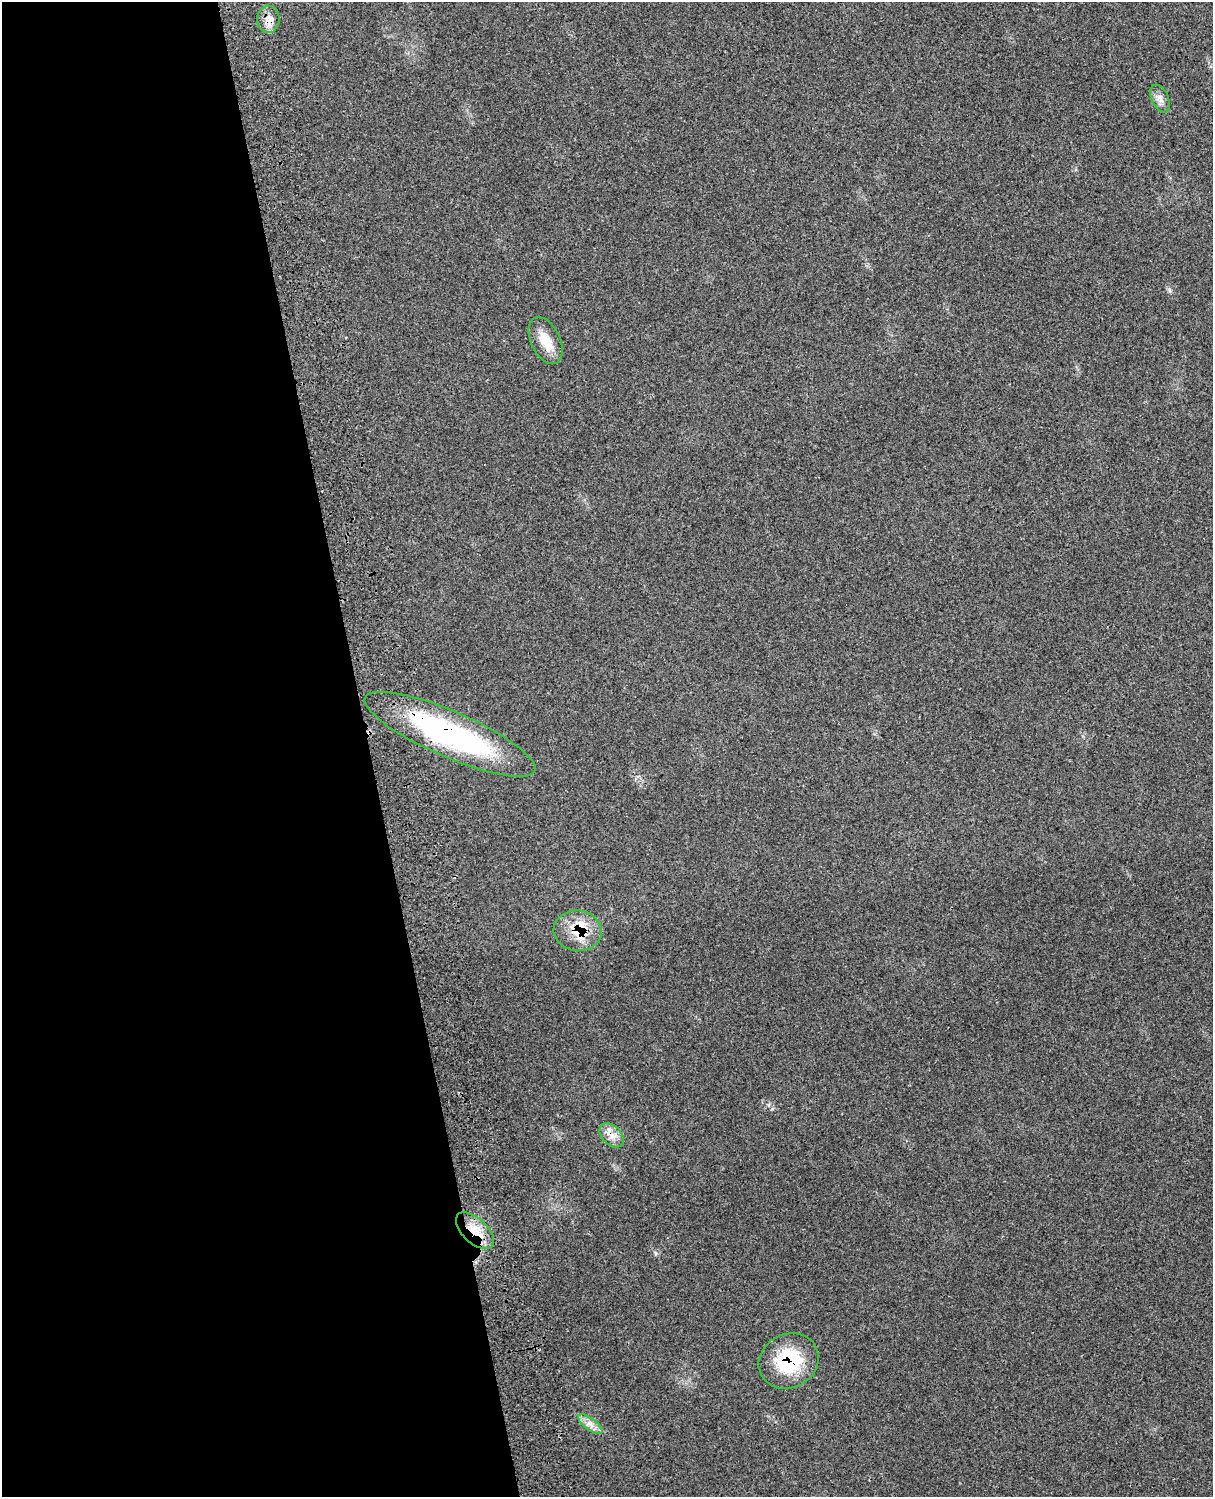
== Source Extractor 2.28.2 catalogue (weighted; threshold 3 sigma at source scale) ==
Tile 5 of 4 x 3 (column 1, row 2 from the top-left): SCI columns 117-1327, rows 1659-3153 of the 5085 x 4920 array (HDU 1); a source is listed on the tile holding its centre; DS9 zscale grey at full resolution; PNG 1215 x 1499 px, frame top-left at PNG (2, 2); each listed source drawn as its Kron ellipse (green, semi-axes under 4 px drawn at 4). Shown black and unused: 30% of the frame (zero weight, under 3 of 4 exposures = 6% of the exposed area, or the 3 px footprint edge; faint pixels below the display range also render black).
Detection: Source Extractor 2.28.2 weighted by HDU 2 'WHT'; one run over the whole footprint, this tile lists its part. Background 0.27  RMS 0.0091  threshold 0.0411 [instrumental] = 3 sigma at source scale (4.5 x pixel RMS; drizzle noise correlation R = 1.50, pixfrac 1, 0.05/0.05 arcsec/px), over >= 5 px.
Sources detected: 10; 1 inside a brighter listed object's ellipse — not listed separately; the other 9 listed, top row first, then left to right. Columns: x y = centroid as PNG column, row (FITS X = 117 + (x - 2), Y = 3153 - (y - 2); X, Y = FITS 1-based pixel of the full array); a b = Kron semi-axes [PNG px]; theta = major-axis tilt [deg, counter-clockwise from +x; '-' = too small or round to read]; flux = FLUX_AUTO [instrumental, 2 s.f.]
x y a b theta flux
268 19 13 11 89 8.5
1160 98 15 8 -66 5.8
546 341 25 14 -64 18
450 734 92 23 -23 190
578 931 24 20 -6 28
612 1135 14 9 -45 9
475 1231 23 12 -43 20
789 1361 31 27 28 59
590 1424 14 6 -36 6.1
Overlapping masked pixels (flux is a lower limit): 6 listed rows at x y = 268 19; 450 734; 578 931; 612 1135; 475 1231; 789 1361